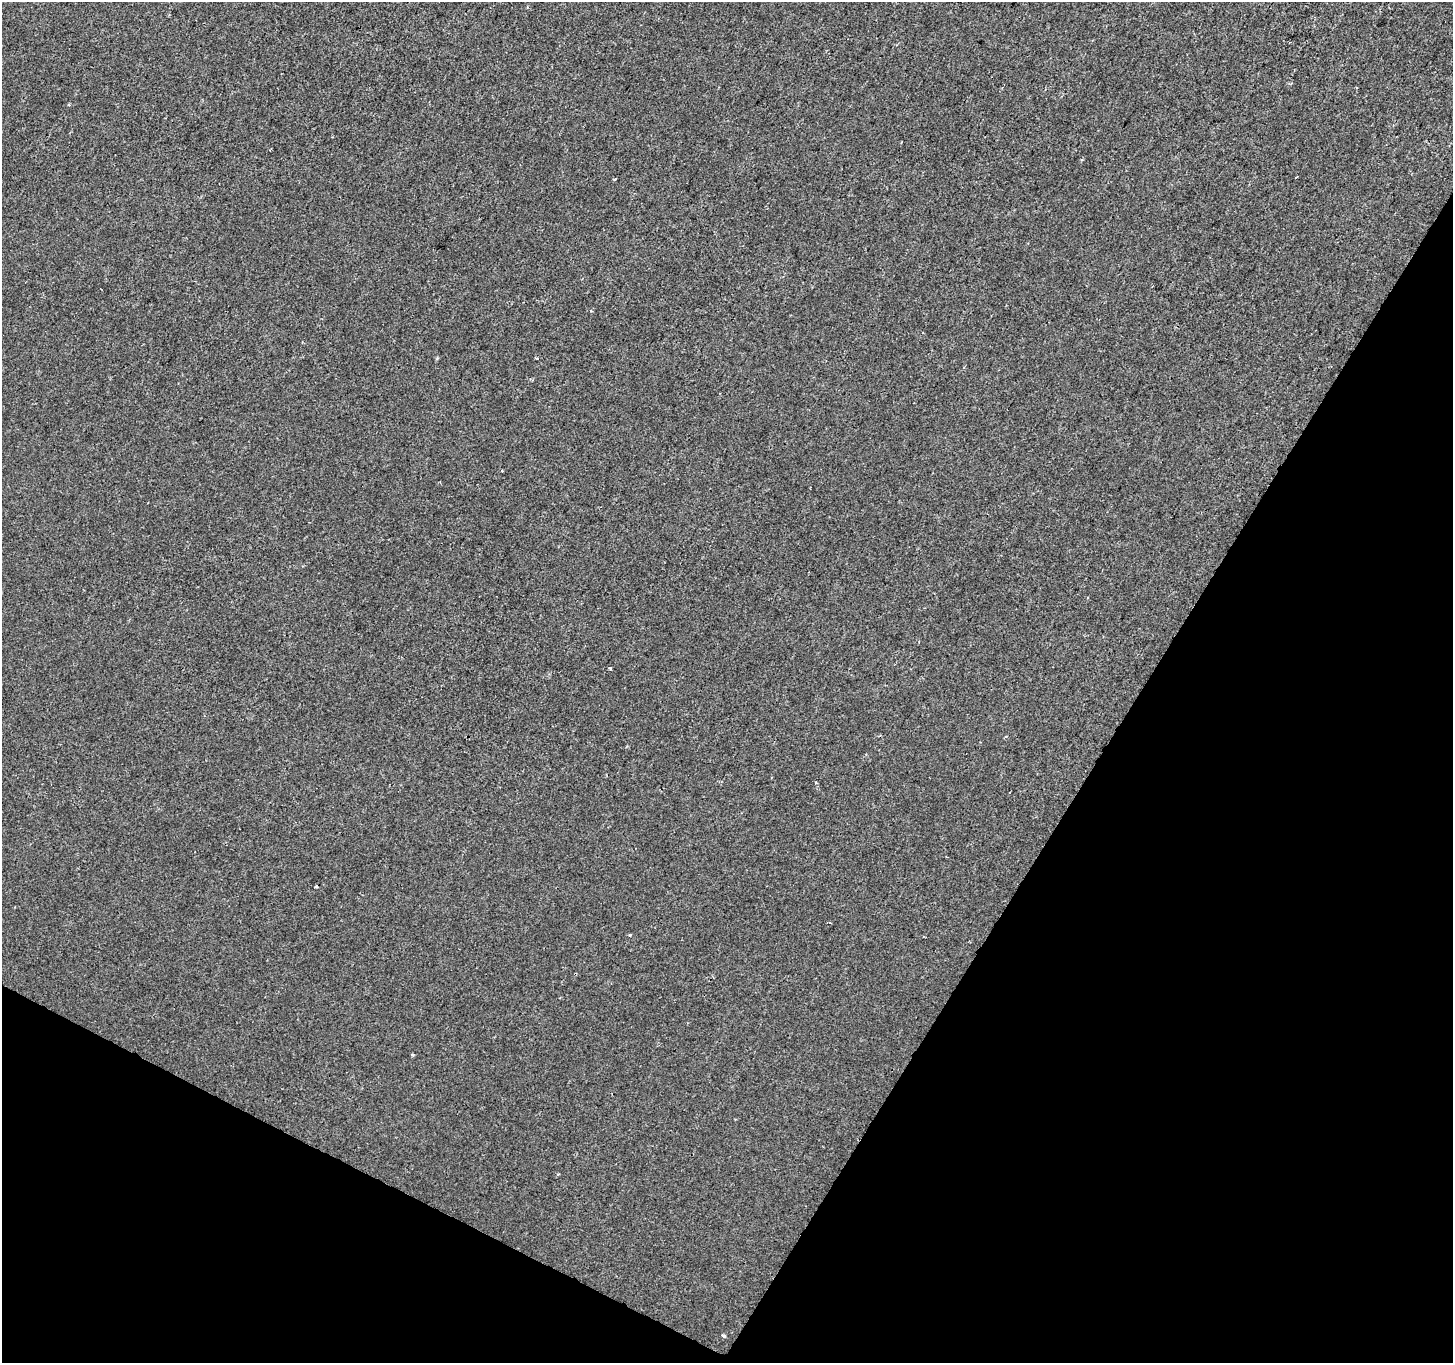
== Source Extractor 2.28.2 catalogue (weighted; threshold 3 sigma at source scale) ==
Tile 15 of 4 x 4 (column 3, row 4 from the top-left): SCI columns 2913-4363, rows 263-1623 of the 5815 x 5902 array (HDU 1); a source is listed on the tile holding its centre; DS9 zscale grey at full resolution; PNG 1455 x 1365 px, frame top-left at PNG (2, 2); no overlay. Shown black and unused: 29% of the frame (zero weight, under 2 of 3 exposures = <1% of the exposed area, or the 3 px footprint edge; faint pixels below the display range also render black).
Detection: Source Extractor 2.28.2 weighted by HDU 2 'WHT'; one run over the whole footprint, this tile lists its part. Background 2.39e-05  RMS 0.0027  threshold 0.0123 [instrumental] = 3 sigma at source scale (4.5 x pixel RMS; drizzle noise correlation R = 1.50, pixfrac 1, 0.0396/0.0396 arcsec/px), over >= 5 px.
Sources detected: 10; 1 cosmic-ray / hot-pixel residue — not listed; the other 9 listed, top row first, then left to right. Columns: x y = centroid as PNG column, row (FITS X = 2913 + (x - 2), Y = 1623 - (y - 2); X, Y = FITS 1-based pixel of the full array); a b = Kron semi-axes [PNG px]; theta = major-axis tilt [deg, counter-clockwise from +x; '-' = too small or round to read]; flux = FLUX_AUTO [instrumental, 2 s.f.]
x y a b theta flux
615 179 4 3 - 0.24
591 311 4 3 - 0.26
536 358 3 2 - 0.49
610 668 4 3 - 0.41
1009 792 3 2 - 0.39
829 922 3 3 - 0.33
630 935 3 3 - 0.31
558 1174 5 3 - 0.25
723 1336 4 3 - 2.4